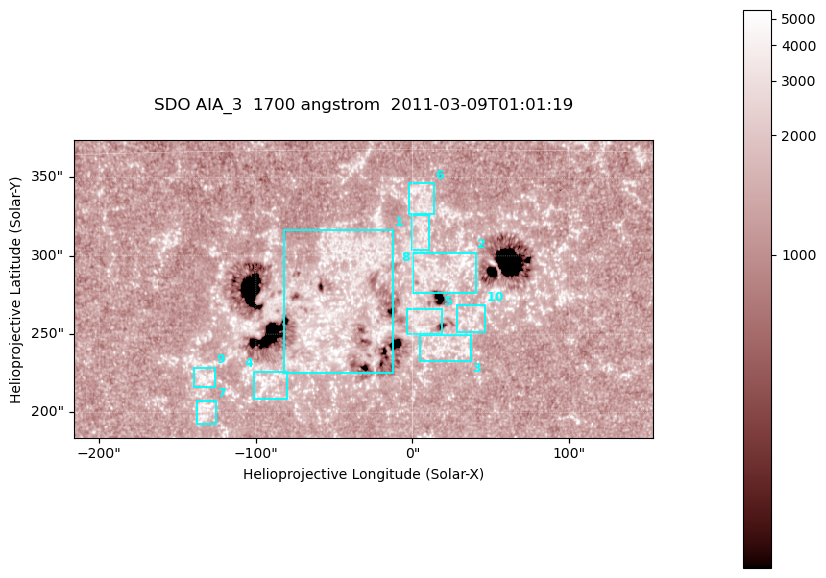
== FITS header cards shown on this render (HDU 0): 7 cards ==
TELESCOP= 'SDO     '           /
INSTRUME= 'AIA_3   '           /
WAVELNTH=                 1700 /
WAVEUNIT= 'angstrom'           /
DATE-OBS= '2011-03-09T01:01:19.720' /
CTYPE1  = 'HPLN-TAN'           /
CTYPE2  = 'HPLT-TAN'           /

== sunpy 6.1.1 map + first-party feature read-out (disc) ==
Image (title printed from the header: SDO AIA_3  1700 angstrom  2011-03-09T01:01:19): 603 x 310 px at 0.613 arcsec/px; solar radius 967 arcsec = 1577 px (partial field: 2.4% of the solar disc is inside the frame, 100% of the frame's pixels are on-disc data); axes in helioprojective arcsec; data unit not stated in the header (colour bar unlabelled)
Pointing: header CRPIX1/2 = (2053.97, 2042.58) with CRVAL1/2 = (0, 0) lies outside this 603 x 310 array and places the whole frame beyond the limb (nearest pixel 1.43 R_sun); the SolarSoft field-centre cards XCEN/YCEN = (-31.48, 278.8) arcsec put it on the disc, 1774 arcsec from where CRPIX/CRVAL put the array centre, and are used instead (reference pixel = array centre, CRVAL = XCEN/YCEN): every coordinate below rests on XCEN/YCEN
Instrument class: DISC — disc imager (sunpy class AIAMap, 1700 A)
Bright regions (active regions / flare kernels): reference = the on-disc median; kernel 5 px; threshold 5 sigma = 1549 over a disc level ~1301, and >= 1.15x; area >= 186 px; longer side >= 4 px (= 2.5 arcsec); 10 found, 10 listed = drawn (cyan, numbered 1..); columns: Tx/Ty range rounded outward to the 2 arcsec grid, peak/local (2 s.f.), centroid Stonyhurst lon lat
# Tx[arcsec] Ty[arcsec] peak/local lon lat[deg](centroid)
1 -82..-12 224..316 3.2 -3 +9
2 0..42 276..302 3.1 +1 +10
3 4..38 232..250 3.4 +1 +7
4 -102..-80 208..226 3.6 -6 +6
5 -4..20 250..266 3.4 +0 +8
6 -4..14 326..346 3.4 +0 +13
7 -138..-124 192..208 3.5 -8 +5
8 -2..12 304..326 3 +0 +12
9 -140..-126 216..230 3.6 -8 +6
10 28..46 250..270 3.1 +2 +8